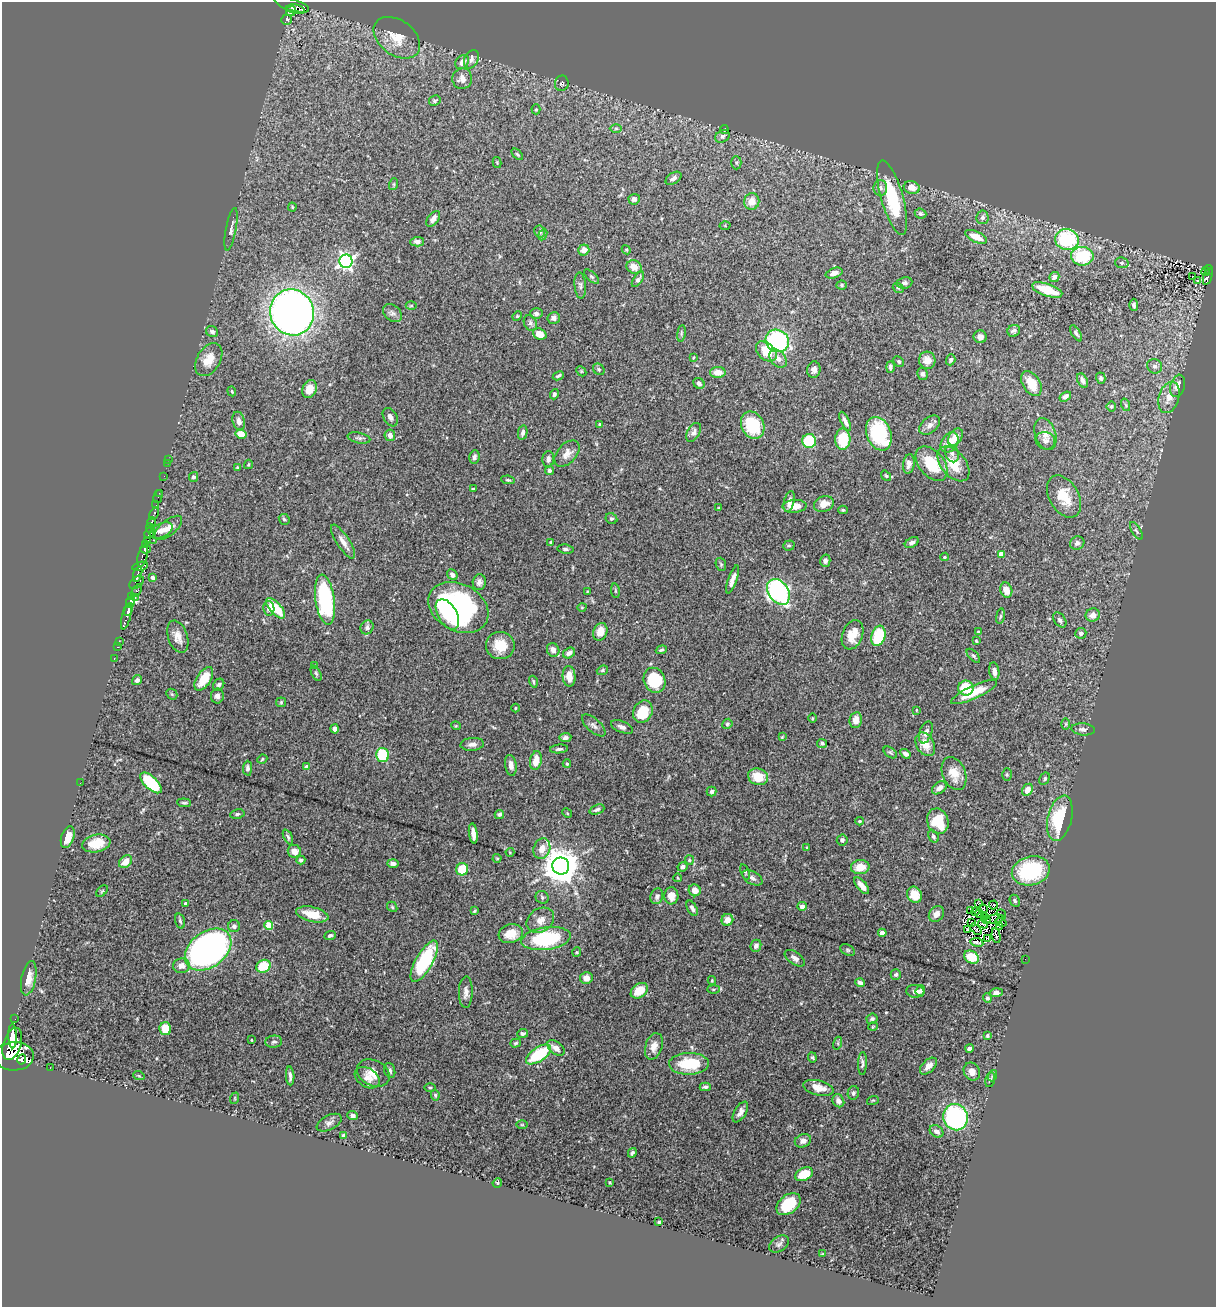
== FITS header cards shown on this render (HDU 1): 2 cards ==
NAXIS1  =                 1214
NAXIS2  =                 1305

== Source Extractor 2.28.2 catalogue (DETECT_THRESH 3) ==
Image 1214 x 1305 px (HDU 1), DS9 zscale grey, 1 PNG px = 1 image px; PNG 1218 x 1309 px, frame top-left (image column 1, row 1305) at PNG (2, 2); each listed source drawn as its Kron ellipse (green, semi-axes under 4 px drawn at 4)
Background 0.888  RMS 0.028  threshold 0.0833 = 3 sigma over >= 5 px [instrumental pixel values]
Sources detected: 416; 6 with non-positive FLUX_AUTO (blend fragments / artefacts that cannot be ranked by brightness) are neither listed nor drawn; the other 410 listed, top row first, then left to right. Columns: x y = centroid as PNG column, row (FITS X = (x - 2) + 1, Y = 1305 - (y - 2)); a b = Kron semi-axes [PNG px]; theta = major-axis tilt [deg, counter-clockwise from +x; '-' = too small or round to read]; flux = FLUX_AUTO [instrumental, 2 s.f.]
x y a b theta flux
292 5 18 6 -17 510
296 9 9 4 -10 470
291 11 5 4 - 150
287 20 5 5 - 210
397 38 26 17 -37 44
471 59 10 6 64 8.1
462 62 8 6 52 13
462 79 10 10 - 17
562 83 8 6 76 3.3
435 101 6 5 - 3.7
536 109 5 4 - 2.3
616 128 6 4 0 2.8
725 130 4 2 - 1.7
723 136 7 6 - 5
517 154 7 3 -45 2.4
497 162 5 3 - 1.7
736 163 6 5 - 3.1
673 178 9 5 32 7.3
394 184 6 4 72 2.1
912 187 8 6 -19 21
880 188 8 7 - 6.7
892 198 39 11 -74 120
634 199 5 5 - 6.2
752 201 8 7 - 18
292 207 4 4 - 2.1
920 214 6 5 - 4.3
982 217 7 6 - 6.3
433 219 9 5 52 9.1
725 226 5 3 - 1.8
231 229 22 5 79 8.4
540 232 6 5 - 4.4
543 235 6 4 65 2
976 237 12 5 -25 24
1067 240 12 10 -16 150
417 242 6 5 - 7.9
584 250 6 5 - 14
626 250 4 4 - 2.1
1082 256 11 9 -3 94
346 261 6 6 - 570
1122 263 7 5 -12 4.1
634 267 7 6 - 18
1209 270 5 3 - 58
1206 271 5 3 - 3
834 273 9 5 18 9.7
592 277 9 4 -44 3.1
1054 277 5 5 - 8.4
1193 277 3 2 - 1.1
1208 277 9 3 71 92
638 279 9 4 56 5.6
1197 281 4 3 - 4.3
904 283 8 5 9 5.3
580 285 13 5 -85 6.3
842 285 5 4 - 2.9
898 288 6 5 - 3.3
1047 290 16 6 -19 56
1134 305 6 4 -87 4
411 306 5 3 - 1.9
292 312 23 22 - 1300
392 313 10 7 -40 6.9
536 313 6 5 - 5.3
517 316 5 4 - 2
554 318 6 6 - 6.9
530 323 8 6 -64 5.1
1014 331 6 6 - 5.8
212 332 6 5 - 5.7
681 333 8 4 82 3.2
1076 333 9 4 -57 4.3
540 334 7 5 -23 21
980 337 6 6 - 8.3
777 341 12 11 - 240
766 351 12 8 -43 41
693 358 4 2 - 1.4
778 359 10 7 -48 13
209 360 18 11 59 30
927 360 9 8 - 16
951 360 5 4 - 4
899 361 5 5 - 3.7
1155 366 8 7 - 7.3
890 367 5 3 - 4.6
599 369 6 5 - 2.7
814 370 8 6 81 8.1
581 371 6 4 -46 2.4
718 372 8 5 2 21
923 374 6 5 - 4.9
558 376 6 3 27 3.3
1101 378 6 4 -73 4.3
1083 380 8 5 -63 7.7
699 383 6 5 - 6.3
1031 384 14 8 -59 31
1178 386 11 7 74 17
309 389 9 7 70 25
232 391 5 4 - 2.2
554 394 5 4 - 3.2
1065 397 6 4 37 6
1169 397 16 10 73 20
1126 405 6 4 -71 2.5
1111 407 5 4 - 3
390 417 10 6 -58 7.7
239 421 9 6 -76 9.2
845 421 10 4 -64 8.2
600 424 4 3 - 2.4
753 425 14 11 -64 87
930 425 12 7 40 9.8
694 432 10 6 60 7.6
523 433 7 4 78 7
241 434 5 5 - 26
879 434 17 12 -69 130
1045 434 16 10 -70 17
390 435 5 5 - 11
955 437 9 6 55 17
359 438 11 5 -11 5.3
843 439 10 7 88 64
809 441 7 7 - 120
1045 441 10 8 -24 7.9
949 442 11 8 55 17
567 453 15 9 47 16
952 454 9 6 -67 5.8
474 457 7 5 80 5.9
168 459 2 2 - 6.9
548 459 8 6 87 6.3
167 463 2 2 - 11
248 464 5 3 - 1.8
909 464 9 6 80 10
932 464 20 12 -50 63
953 464 20 12 -50 40
238 468 3 3 - 1.9
549 470 4 4 - 4.5
164 476 2 2 - 3.5
886 476 6 4 -52 2.6
193 477 5 4 - 4.3
508 480 6 4 -9 3.1
473 489 3 2 - 1.6
159 493 2 2 - 10
158 496 7 3 75 27
1064 497 23 14 -60 48
789 501 10 5 75 9.9
824 504 10 7 20 21
156 505 2 2 - 7.1
795 506 12 6 3 22
719 508 4 3 - 2
843 510 5 4 - 2.7
154 514 7 3 62 120
611 518 6 5 - 3.6
284 519 6 5 - 3.5
151 522 5 3 - 410
150 528 5 3 - 310
168 528 17 7 40 15
161 530 12 7 25 13
1136 531 10 4 -59 3.8
149 533 6 3 59 410
154 540 3 2 - 22
147 541 4 3 - 250
343 542 19 6 -57 14
550 542 3 3 - 1.7
912 543 7 4 29 6.5
1077 543 7 6 - 7
145 544 3 3 - 140
789 546 5 5 - 2.9
146 549 5 4 - 690
566 549 8 4 -9 3.8
1001 554 4 4 - 28
143 556 11 4 75 590
944 557 4 3 - 2.2
825 561 6 5 - 6.3
721 564 7 5 -70 3
140 566 8 4 14 260
138 574 8 3 74 250
452 575 6 4 -50 6.3
152 578 4 3 - 7.9
732 579 15 4 71 10
136 582 8 5 40 220
479 582 8 6 85 7.6
1006 590 8 6 -73 17
136 591 7 3 53 110
615 591 7 3 -82 2.3
587 592 4 3 - 1.5
778 592 14 10 -56 400
131 596 3 3 - 78
135 598 4 2 - 67
325 600 25 9 -82 230
130 602 6 3 78 620
458 607 32 23 -28 390
582 607 4 3 - 1.3
269 608 7 5 -80 8.2
276 608 12 5 -48 59
128 610 6 3 65 330
447 614 16 9 -60 47
1093 615 7 6 - 14
1000 616 8 4 81 3.3
126 617 13 3 75 480
1060 620 8 5 -54 5.5
367 627 7 6 - 5.6
978 631 4 2 - 1.4
600 632 9 6 70 21
1081 633 5 5 - 5.3
852 635 15 10 69 28
878 636 10 7 73 83
178 637 17 9 -71 17
119 641 2 2 - 13
976 641 3 2 - 1.9
500 646 14 13 - 41
117 647 2 2 - 7.8
553 650 7 6 - 13
661 650 5 4 - 2.8
569 653 6 5 - 7.8
973 656 8 4 -48 3.8
114 658 3 2 - 19
315 666 4 3 - 2
602 670 6 4 22 2.5
994 671 9 5 -81 9.1
316 673 8 4 -62 3.5
569 676 10 6 -86 19
204 679 13 7 56 48
137 680 5 5 - 6.9
654 680 13 10 -64 92
533 682 6 3 -73 2.8
219 685 6 5 - 5.3
966 688 7 7 - 46
974 692 25 6 25 47
172 694 6 5 - 2.7
217 696 7 6 - 7.7
281 702 5 5 - 2.2
515 708 4 3 - 1.9
916 710 3 2 - 1.3
643 712 11 9 61 45
812 718 5 3 - 1.7
856 720 8 6 80 15
727 724 5 4 - 3.4
1066 724 6 4 89 2
594 725 14 6 -41 8.1
456 726 5 3 - 1.7
622 727 11 5 -23 7.2
335 729 4 4 - 8.6
1083 729 12 6 -6 6.7
926 732 11 6 70 10
782 737 4 3 - 1.7
565 738 6 4 7 5.8
822 743 5 4 - 3.8
472 744 12 6 5 8.2
925 744 13 8 -61 26
559 749 9 4 6 4.8
890 752 7 5 -35 3.3
905 754 5 4 - 6.9
383 755 7 6 - 97
262 759 5 4 - 2.7
536 761 9 6 79 22
567 764 4 3 - 2.5
511 765 10 6 -80 10
307 767 4 4 - 13
248 768 7 4 89 5
954 773 17 11 -68 28
1007 774 6 4 -89 2.8
758 777 10 8 -16 35
1045 779 6 4 60 3.7
80 783 2 2 - 4.2
151 783 13 6 -44 110
939 788 8 5 35 11
1027 790 6 5 - 17
712 791 5 4 - 5
184 803 7 4 -4 3.1
597 810 8 4 22 4.9
567 813 5 4 - 1.7
237 814 7 4 11 3.7
499 814 5 4 - 5.2
1060 818 23 12 76 110
859 821 4 3 - 2.3
938 821 13 10 -71 70
473 833 10 4 -83 12
933 836 6 5 - 4.1
68 837 11 6 72 22
288 837 8 4 -64 3.6
842 840 5 5 - 5.5
96 843 14 8 10 38
807 847 3 2 - 1.3
542 849 10 8 70 21
294 851 6 6 - 14
510 852 4 4 - 1.8
497 858 4 4 - 1.9
301 860 4 4 - 4.4
689 860 5 4 - 2.4
125 862 7 5 47 21
393 863 5 4 - 6.6
561 866 8 8 - 4600
682 867 5 4 - 7.6
860 867 9 7 7 26
462 869 6 6 - 50
1031 871 19 14 14 160
745 872 8 4 -72 3.1
678 878 4 3 - 1.4
752 878 11 6 -30 7.7
862 886 10 4 -49 13
695 890 6 6 - 15
102 891 7 4 45 2.6
915 895 8 7 - 26
657 896 8 6 72 6.3
671 896 8 7 - 16
542 897 7 6 - 3.4
1015 901 6 5 - 3.7
185 903 3 3 - 2.4
979 903 4 2 - 2.9
993 905 4 3 - 5.1
802 906 5 4 - 8.4
392 907 6 4 -48 2.5
692 908 8 4 -61 6.6
983 909 4 2 - 1.8
971 910 3 2 - 0.35
474 911 4 3 - 2
975 912 4 3 - 0.62
312 914 16 7 -13 35
936 914 8 6 48 12
979 914 4 4 - 1.9
1001 914 5 2 - 1.8
985 917 3 2 - 1.2
994 919 9 2 11 0.6
540 920 15 11 35 18
727 920 6 5 - 18
986 920 4 3 - 2.8
180 921 8 4 -74 3.6
1001 922 6 2 -18 2.3
972 923 3 2 - 2
983 924 5 3 - 7.4
269 925 4 4 - 69
234 926 6 6 - 6.5
1000 926 3 2 - 0.91
967 929 4 2 - 2.1
976 929 7 2 -47 0.085
882 933 4 4 - 9.5
511 934 12 9 16 31
330 935 6 4 22 4.1
996 936 7 2 -78 0.45
546 939 25 11 8 170
988 939 3 2 - 2.4
977 942 6 3 -9 1.6
756 946 6 5 - 6.6
208 949 26 17 37 660
848 950 8 5 -27 3.5
577 952 5 4 - 2.1
971 957 8 6 -29 44
795 958 11 6 -35 7.5
1025 959 2 2 - 6.5
424 961 23 8 60 160
182 966 8 7 - 12
263 966 7 6 - 56
896 974 5 5 - 3.5
29 978 17 7 79 16
586 978 6 6 - 14
712 980 4 4 - 2.1
860 983 5 4 - 5.1
713 989 6 3 0 2.2
639 991 9 6 36 32
915 991 9 6 -5 9.6
920 991 5 4 - 5.9
466 992 16 7 88 11
996 993 6 4 2 7.6
987 998 5 4 - 3.7
15 1019 2 2 - 5.7
872 1019 5 5 - 4.6
873 1026 5 3 - 1.5
165 1029 6 5 - 31
523 1034 5 4 - 4.2
13 1036 12 4 -89 1400
987 1036 4 3 - 2.7
251 1040 3 2 - 1.4
274 1042 8 6 6 5.2
516 1043 5 4 - 2.7
838 1043 6 4 73 2.8
12 1044 17 9 72 2400
654 1046 13 8 72 15
556 1048 10 6 -38 14
969 1048 4 3 - 6.6
539 1054 14 7 34 100
14 1056 20 14 2 4400
812 1057 5 4 - 2.6
22 1060 5 2 - 400
862 1063 11 4 88 5.7
689 1064 20 11 1 71
928 1066 10 6 45 13
50 1068 2 2 - 4.8
390 1070 7 5 -71 6
972 1071 9 7 -58 13
373 1073 17 12 -26 20
139 1076 6 3 -19 1.8
290 1076 9 4 -87 7
992 1076 6 3 71 1.7
367 1078 14 9 -32 15
990 1080 7 4 75 3.8
430 1087 5 3 - 2.2
705 1087 5 3 - 3.3
818 1088 15 7 -13 19
853 1093 7 5 79 4.5
435 1095 5 4 - 3.2
235 1098 6 3 72 2.2
873 1100 6 3 18 1.9
838 1101 7 5 -61 8.6
740 1112 11 6 59 9.4
353 1116 5 4 - 6.4
956 1117 13 12 - 260
329 1123 13 7 27 7.6
522 1125 6 4 -1 2.1
936 1131 7 5 -38 9
344 1135 4 3 - 4.6
803 1141 8 6 22 7.6
632 1153 5 3 - 3.8
804 1174 9 6 26 43
497 1183 5 4 - 2.8
610 1183 3 2 - 1.6
789 1204 13 9 38 64
659 1222 3 3 - 2.3
779 1244 11 7 36 6.7
823 1254 4 3 - 1.7
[6 non-positive-flux detections neither listed nor drawn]